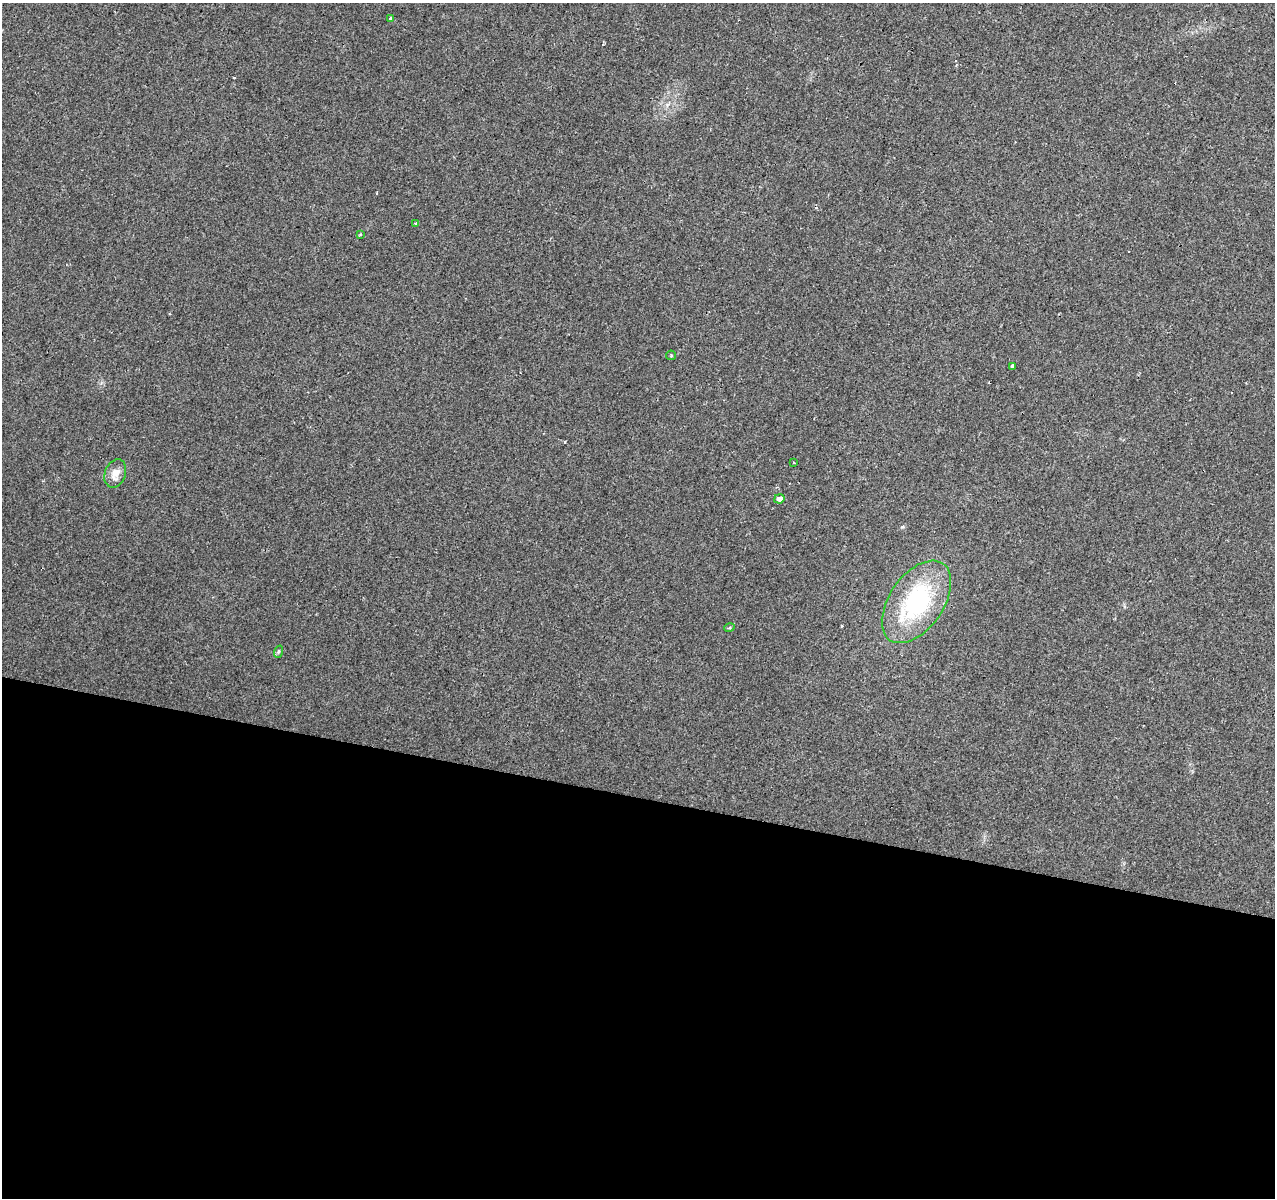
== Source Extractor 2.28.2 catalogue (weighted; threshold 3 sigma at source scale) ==
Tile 14 of 4 x 4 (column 2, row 4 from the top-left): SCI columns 1281-2553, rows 281-1476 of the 5100 x 5286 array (HDU 1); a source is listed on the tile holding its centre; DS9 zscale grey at full resolution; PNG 1277 x 1200 px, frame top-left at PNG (2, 3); each listed source drawn as its Kron ellipse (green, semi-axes under 4 px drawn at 4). Shown black and unused: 34% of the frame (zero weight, under 2 of 3 exposures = <1% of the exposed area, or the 3 px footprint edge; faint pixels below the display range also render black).
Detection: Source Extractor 2.28.2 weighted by HDU 2 'WHT'; one run over the whole footprint, this tile lists its part. Background 0.0685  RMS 0.007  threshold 0.0315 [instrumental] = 3 sigma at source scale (4.5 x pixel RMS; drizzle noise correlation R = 1.50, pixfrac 1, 0.0396/0.0396 arcsec/px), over >= 5 px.
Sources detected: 15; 4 cosmic-ray / hot-pixel residue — neither listed nor drawn; the other 11 listed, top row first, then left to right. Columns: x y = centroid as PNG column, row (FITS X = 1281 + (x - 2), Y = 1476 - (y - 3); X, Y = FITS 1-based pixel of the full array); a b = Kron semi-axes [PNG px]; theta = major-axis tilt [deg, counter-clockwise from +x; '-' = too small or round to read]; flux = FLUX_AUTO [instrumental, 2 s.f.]
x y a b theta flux
390 18 3 3 - 1.7
416 224 4 3 - 13
360 235 3 3 - 1.1
671 355 5 4 - 0.82
1012 366 3 3 - 3.1
794 463 3 2 - 0.71
115 473 14 10 68 7.1
779 499 5 4 - 3.7
916 602 46 27 55 82
729 628 5 3 - 0.72
278 652 6 4 72 0.9